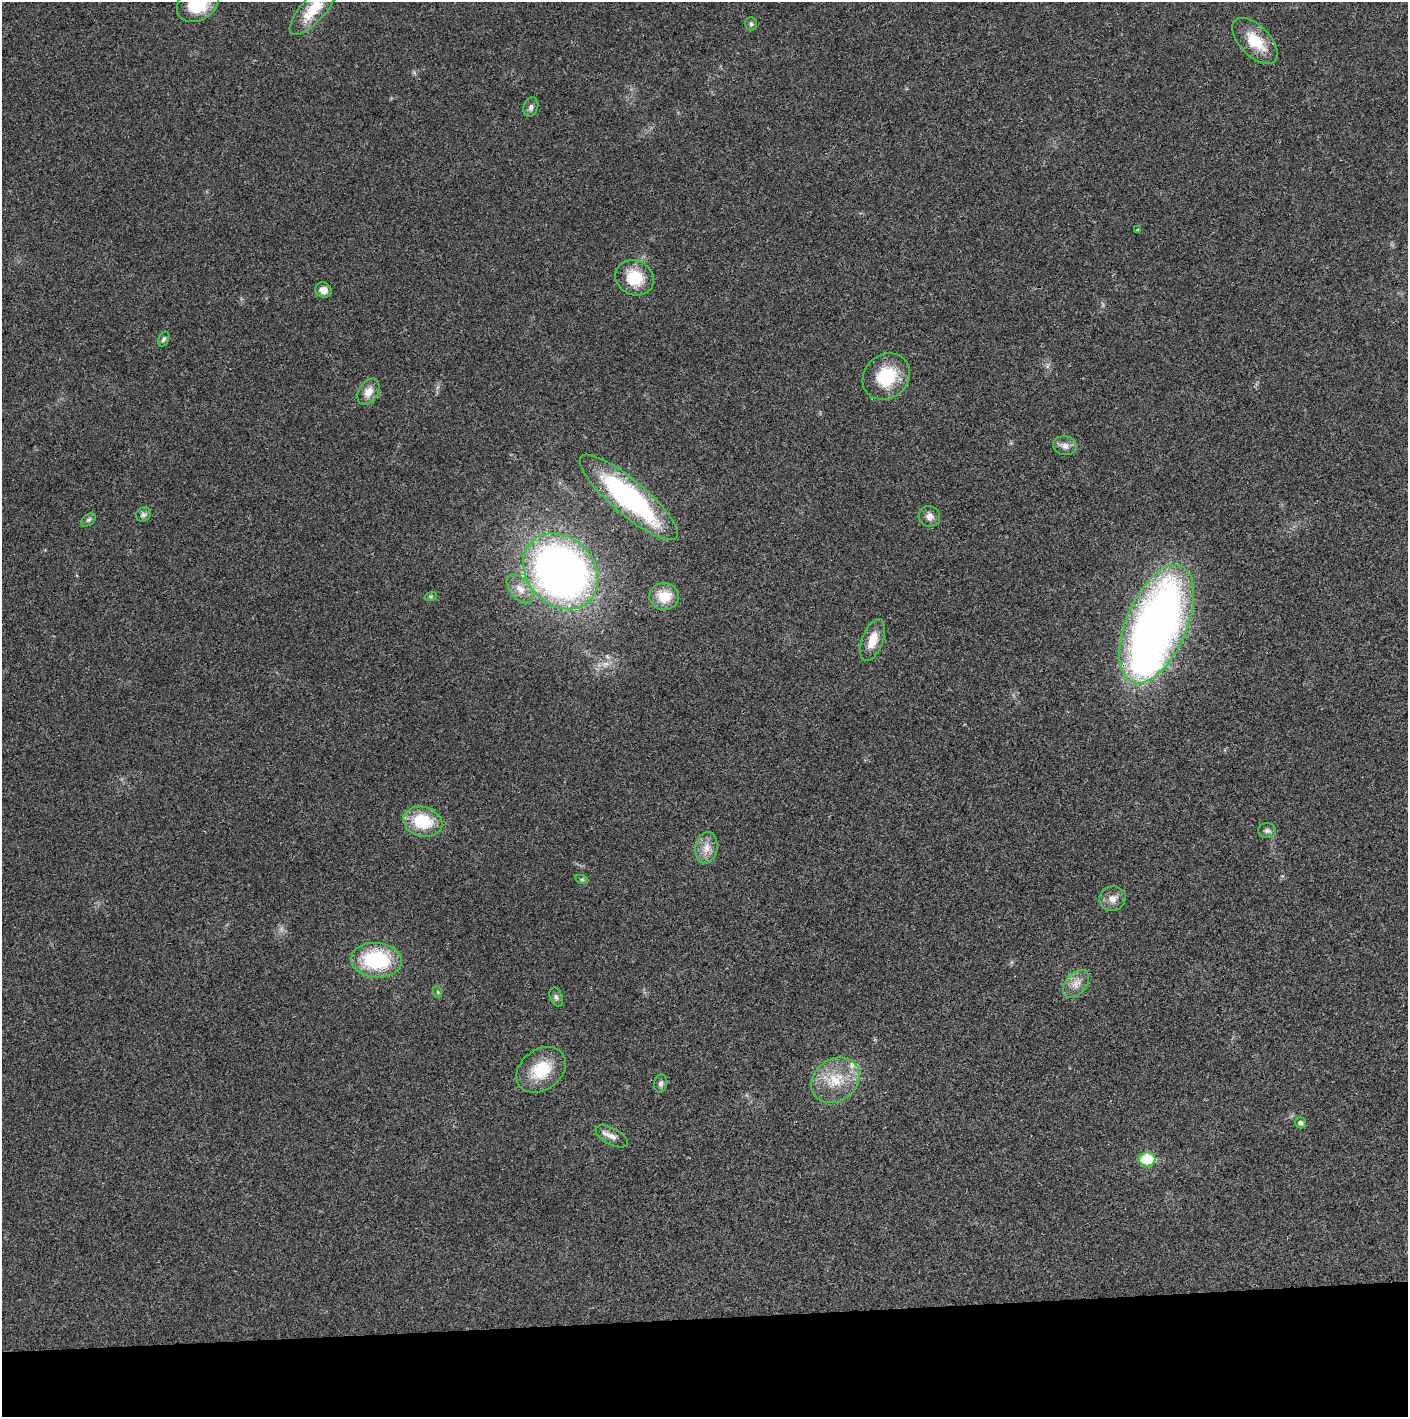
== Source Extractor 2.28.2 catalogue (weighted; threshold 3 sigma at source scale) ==
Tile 8 of 3 x 3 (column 2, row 3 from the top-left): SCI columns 1410-2815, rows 2-1416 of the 4225 x 4245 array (HDU 1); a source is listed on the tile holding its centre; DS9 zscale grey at full resolution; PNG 1410 x 1419 px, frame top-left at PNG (2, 2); each listed source drawn as its Kron ellipse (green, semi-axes under 4 px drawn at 4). Shown black and unused: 7% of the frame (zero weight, under 3 of 4 exposures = <1% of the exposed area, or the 3 px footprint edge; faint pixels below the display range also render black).
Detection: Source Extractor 2.28.2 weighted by HDU 2 'WHT'; one run over the whole footprint, this tile lists its part. Background 0.0197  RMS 0.0041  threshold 0.0186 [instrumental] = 3 sigma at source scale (4.5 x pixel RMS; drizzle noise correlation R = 1.50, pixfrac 1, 0.05/0.05 arcsec/px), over >= 5 px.
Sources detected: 39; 1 inside a brighter object's white glare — neither listed nor drawn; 1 inside a brighter listed object's ellipse — not listed separately; the other 37 listed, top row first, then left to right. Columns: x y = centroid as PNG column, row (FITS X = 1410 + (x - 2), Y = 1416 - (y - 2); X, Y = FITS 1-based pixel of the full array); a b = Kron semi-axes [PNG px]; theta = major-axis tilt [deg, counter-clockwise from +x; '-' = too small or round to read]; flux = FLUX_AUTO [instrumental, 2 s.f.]
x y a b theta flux
198 4 22 16 30 18
313 9 32 12 48 12
751 24 6 5 - 0.85
1255 41 28 15 -46 13
531 107 10 7 69 1.6
1137 230 4 3 - 0.46
635 278 20 17 -27 12
323 290 8 7 - 3.1
164 339 7 5 63 0.89
886 376 25 21 42 19
368 392 14 9 59 4
1065 446 12 9 -11 2.5
629 497 62 17 -40 81
143 515 8 7 - 1.2
929 516 11 10 - 2.4
88 520 8 5 36 0.96
561 571 41 33 -47 250
520 589 17 10 -49 4.3
431 596 6 4 18 0.62
664 596 15 13 -6 9
1157 624 63 30 67 290
873 640 22 10 70 6.9
423 822 20 14 -14 18
1267 830 9 7 -1 1.2
706 848 16 11 80 4.6
582 880 6 4 -19 0.55
1112 899 13 12 - 3.3
376 960 25 17 -4 32
1076 984 16 10 49 4
438 992 6 3 -71 0.48
556 997 10 6 -67 1.3
541 1070 27 20 38 16
835 1080 26 21 36 14
661 1083 9 6 78 1.3
1300 1123 5 5 - 1.2
612 1136 17 8 -27 2.8
1147 1159 8 7 - 19
Isophote crosses this tile's border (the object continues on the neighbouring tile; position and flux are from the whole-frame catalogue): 2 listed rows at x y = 198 4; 313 9